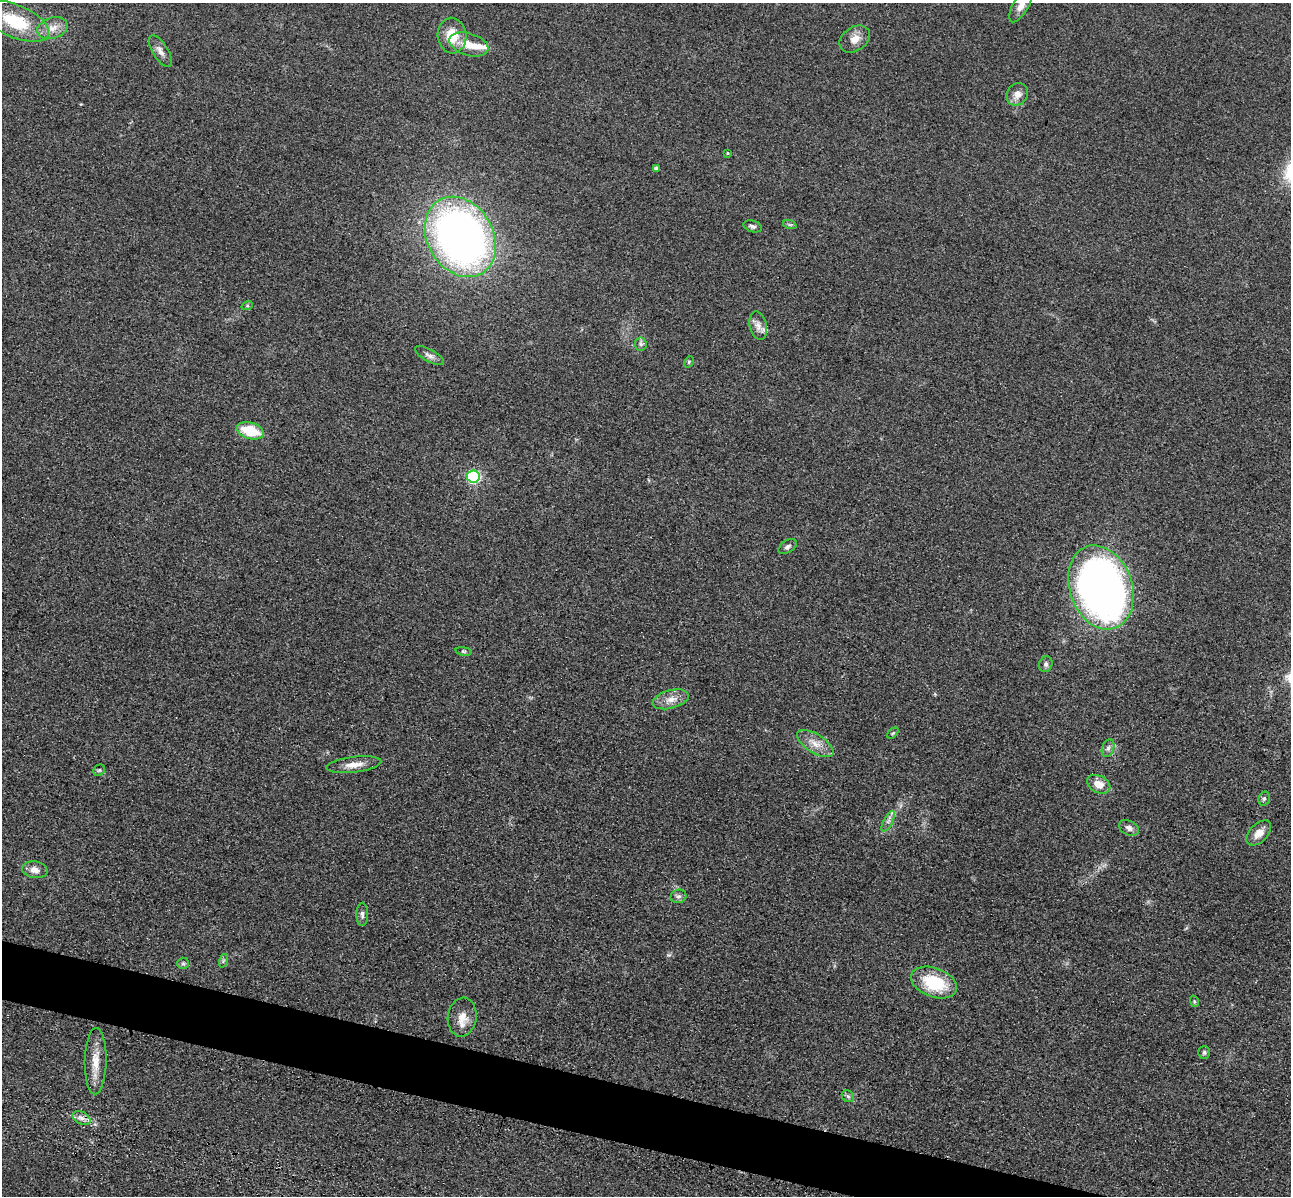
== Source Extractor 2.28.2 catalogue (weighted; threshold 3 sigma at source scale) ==
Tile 6 of 4 x 4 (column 2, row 2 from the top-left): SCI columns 1462-2750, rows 2786-3979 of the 5350 x 5365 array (HDU 1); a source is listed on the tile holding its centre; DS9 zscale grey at full resolution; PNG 1293 x 1198 px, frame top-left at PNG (2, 3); each listed source drawn as its Kron ellipse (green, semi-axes under 4 px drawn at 4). Shown black and unused: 4% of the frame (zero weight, under 3 of 4 exposures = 9% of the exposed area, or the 3 px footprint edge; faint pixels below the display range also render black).
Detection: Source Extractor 2.28.2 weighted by HDU 2 'WHT'; one run over the whole footprint, this tile lists its part. Background 0.0485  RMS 0.0084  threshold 0.0377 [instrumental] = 3 sigma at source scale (4.5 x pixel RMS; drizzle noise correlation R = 1.50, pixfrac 1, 0.05/0.05 arcsec/px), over >= 5 px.
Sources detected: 49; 2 inside a brighter listed object's ellipse — not listed separately; the other 47 listed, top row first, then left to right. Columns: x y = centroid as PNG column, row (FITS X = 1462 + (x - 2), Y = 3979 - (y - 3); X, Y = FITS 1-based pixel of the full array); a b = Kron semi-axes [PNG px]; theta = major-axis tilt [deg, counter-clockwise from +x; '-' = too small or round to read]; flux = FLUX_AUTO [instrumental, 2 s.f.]
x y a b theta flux
1021 5 19 7 60 8
15 21 36 16 -23 41
52 28 15 10 19 9.1
452 36 18 14 -85 19
855 39 16 12 34 8.3
469 44 20 11 -17 14
160 51 18 7 -59 5.3
1017 94 12 10 50 7.3
728 153 3 3 - 0.72
656 168 4 4 - 2
790 225 7 4 -18 1.4
753 226 9 5 -17 2.4
460 237 42 33 -59 490
247 306 6 4 18 0.99
758 326 14 8 -76 5.6
641 344 6 6 - 2
429 355 16 6 -29 3.9
689 362 6 4 60 1.1
250 431 14 8 -16 29
473 477 6 6 - 100
787 547 10 6 34 2.7
1101 587 43 31 -71 590
464 651 8 4 -9 1.4
1046 664 8 6 67 2.1
671 699 18 9 15 8.8
893 733 6 4 44 1.2
815 744 21 9 -32 9.7
1108 748 9 6 70 2.8
354 765 28 7 7 9.4
99 770 6 5 - 1.2
1099 784 12 8 -28 9.2
1264 799 7 5 74 1.7
888 821 11 4 63 2.9
1129 828 11 7 -26 3.5
1259 833 15 9 45 8.5
35 870 13 8 -10 6.5
678 896 8 6 15 2.3
362 914 11 6 90 2.9
223 961 7 4 71 1.4
183 963 6 5 - 1.6
934 982 24 14 -20 42
1194 1001 6 3 -71 0.93
462 1017 19 14 82 11
1204 1052 6 6 - 1.7
96 1061 33 11 89 15
848 1096 7 5 -44 1.9
82 1118 9 6 -27 3.8
Isophote crosses this tile's border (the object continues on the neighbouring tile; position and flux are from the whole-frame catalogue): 1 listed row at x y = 1021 5